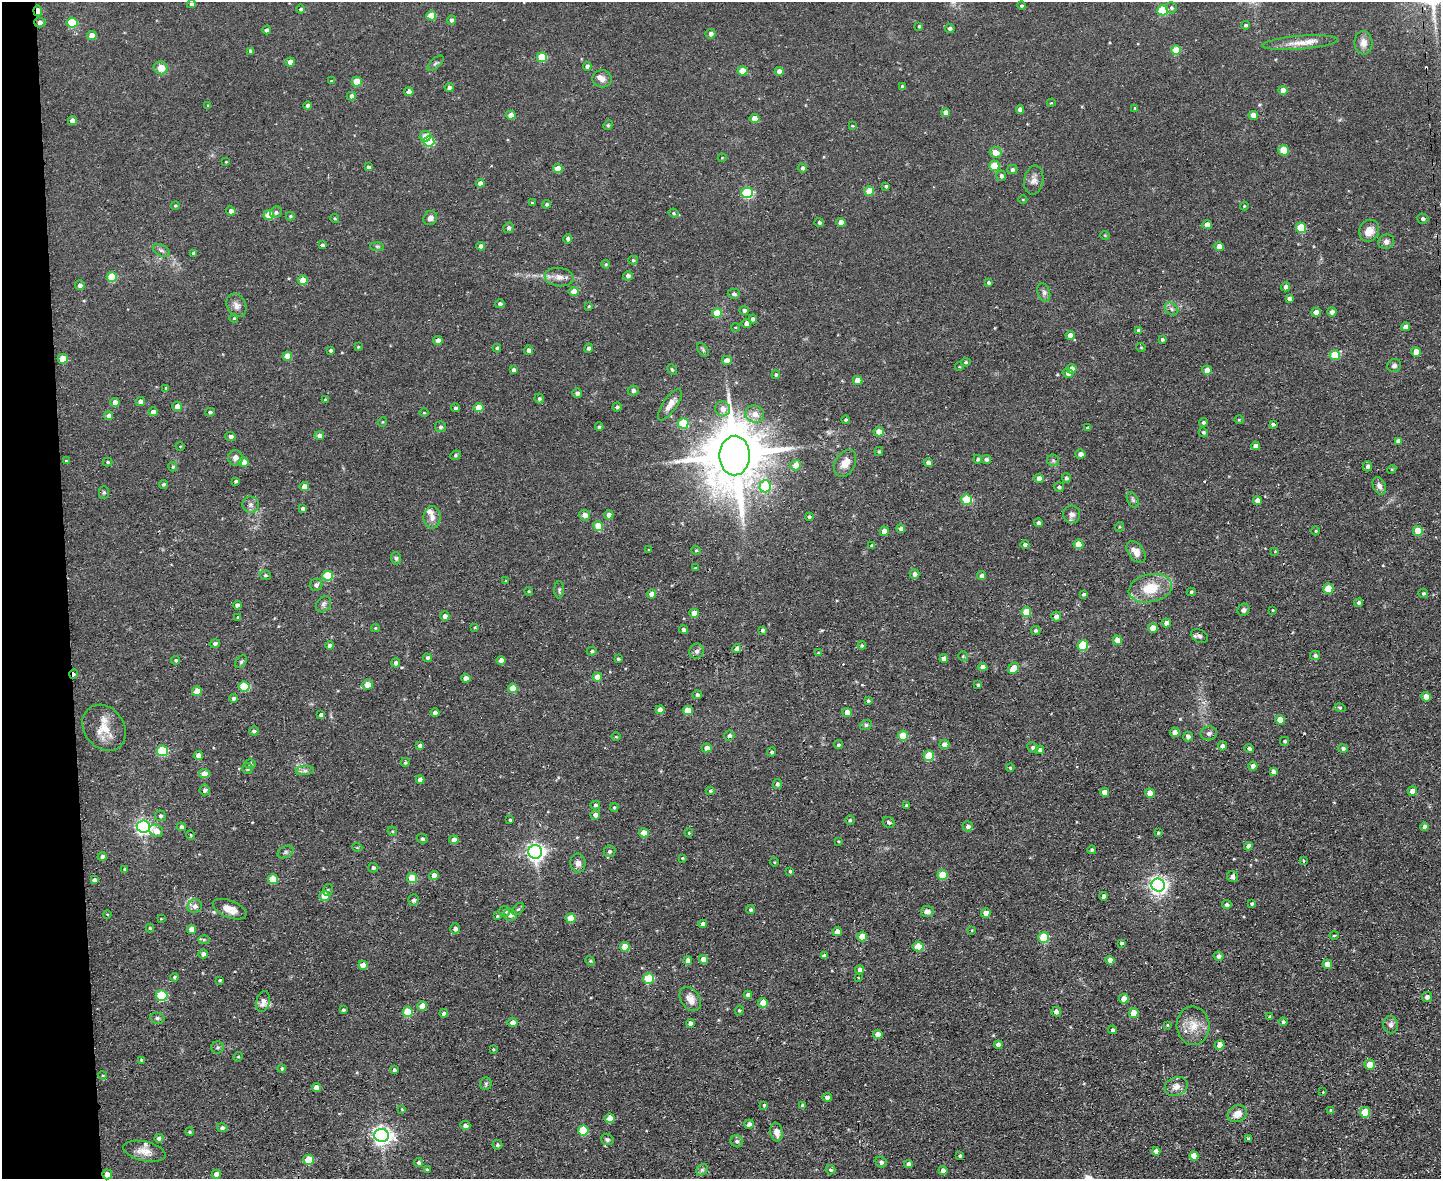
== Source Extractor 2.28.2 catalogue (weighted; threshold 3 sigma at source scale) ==
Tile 4 of 3 x 4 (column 1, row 2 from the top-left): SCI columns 239-1677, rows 2354-3530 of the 4684 x 4706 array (HDU 1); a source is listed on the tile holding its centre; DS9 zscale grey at full resolution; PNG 1443 x 1181 px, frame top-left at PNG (2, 2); each listed source drawn as its Kron ellipse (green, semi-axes under 4 px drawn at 4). Shown black and unused: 5% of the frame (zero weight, under 2 of 3 exposures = <1% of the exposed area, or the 3 px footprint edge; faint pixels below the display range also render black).
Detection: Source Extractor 2.28.2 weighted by HDU 2 'WHT'; one run over the whole footprint, this tile lists its part. Background 0.0728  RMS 0.0067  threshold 0.0301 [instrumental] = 3 sigma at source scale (4.5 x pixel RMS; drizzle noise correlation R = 1.50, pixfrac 1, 0.05/0.05 arcsec/px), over >= 5 px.
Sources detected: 509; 3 cosmic-ray / hot-pixel residue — neither listed nor drawn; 8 inside a brighter listed object's ellipse — not listed separately; the other 498 listed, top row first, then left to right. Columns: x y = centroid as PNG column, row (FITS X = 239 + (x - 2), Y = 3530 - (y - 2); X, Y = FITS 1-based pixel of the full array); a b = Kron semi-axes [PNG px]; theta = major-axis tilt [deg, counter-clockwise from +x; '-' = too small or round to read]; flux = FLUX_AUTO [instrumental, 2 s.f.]
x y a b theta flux
191 4 4 4 - 1.9
1021 6 4 4 - 1.1
1171 8 5 5 - 1.4
301 9 4 4 - 1.3
1163 10 5 5 - 35
38 11 5 4 - 8.2
431 16 5 4 - 15
451 20 5 4 - 2
40 22 6 5 - 2.3
72 23 5 5 - 26
1246 25 4 3 - 1.2
919 26 3 3 - 0.79
950 28 5 4 - 1.7
267 30 4 4 - 1.6
711 34 5 4 - 2.6
92 36 5 4 - 6.7
1300 43 38 7 5 9.6
1363 43 12 9 -88 4.9
1176 50 5 5 - 17
251 51 4 4 - 1.6
542 57 5 5 - 24
290 62 4 4 - 4.9
435 63 10 5 42 1.5
587 66 4 4 - 2.4
161 68 7 6 - 8.7
742 71 5 4 - 13
779 71 4 4 - 4.3
602 79 9 8 - 3.4
331 81 4 2 - 0.46
357 81 5 5 - 13
449 87 4 4 - 2.2
902 87 3 3 - 1.2
1283 90 5 4 - 8.1
409 92 5 4 - 4.4
351 96 5 4 - 3.5
1051 103 4 3 - 0.56
208 105 3 3 - 0.68
308 106 4 4 - 2
1135 108 3 3 - 0.97
1020 109 4 4 - 3.4
946 113 4 4 - 5.8
511 115 5 4 - 6.3
1253 115 5 4 - 5.9
754 118 5 4 - 9.3
72 121 4 4 - 4.7
608 125 5 4 - 0.8
852 126 4 2 - 0.53
425 136 5 5 - 8.2
429 141 5 5 - 34
1284 150 5 5 - 20
995 152 6 5 - 6.7
722 158 4 4 - 0.57
226 162 3 2 - 0.47
994 166 5 5 - 18
368 167 4 4 - 1.7
558 168 5 4 - 11
802 168 4 4 - 1.4
1012 170 5 4 - 1.9
1001 176 5 5 - 1.7
1034 180 14 9 79 4.5
480 183 4 4 - 4.1
886 186 4 3 - 1.2
869 191 5 4 - 13
747 193 6 5 - 58
1023 199 4 3 - 0.53
532 203 3 3 - 0.74
547 204 4 4 - 1.4
175 205 4 4 - 0.85
1244 206 4 4 - 0.66
231 211 5 4 - 2.4
276 212 6 5 - 1.4
674 213 5 4 - 0.93
269 215 5 5 - 17
290 216 4 4 - 0.94
335 218 4 4 - 0.73
430 218 7 6 - 3.1
1423 219 5 5 - 1.6
841 222 5 4 - 7.3
819 223 5 4 - 1.3
1207 225 4 4 - 5.2
509 228 5 5 - 1.8
1301 228 5 5 - 25
1369 231 11 9 64 7.4
1105 235 5 4 - 0.67
568 239 5 4 - 1.9
1386 242 8 7 - 2.6
322 245 4 3 - 1.4
377 246 7 4 -2 1.1
481 246 4 4 - 2.2
1219 247 4 4 - 6
161 250 9 5 -29 1.8
193 253 4 3 - 1.3
633 260 5 4 - 0.93
606 264 4 3 - 0.81
628 276 5 4 - 2.1
112 277 5 5 - 18
559 277 14 9 -7 4.6
303 280 5 4 - 8.3
988 283 4 3 - 1.4
80 285 5 5 - 2
1286 287 4 4 - 2.8
574 292 5 4 - 6.4
1044 292 10 6 -72 2.1
734 294 6 5 - 1.8
1289 299 4 4 - 1.8
500 304 4 4 - 1.9
236 305 12 9 -63 3.8
589 306 4 3 - 0.78
1172 309 7 5 -38 1.8
744 310 5 4 - 2.1
1316 312 5 4 - 4.3
1332 312 5 4 - 2.7
717 313 5 5 - 17
234 318 4 4 - 0.71
753 319 4 4 - 2
746 323 5 4 - 2.6
735 327 4 4 - 0.72
1405 327 4 4 - 4.4
1138 330 4 4 - 1.5
1070 335 4 4 - 5.7
1162 339 3 3 - 1.1
438 340 4 4 - 3.9
358 347 4 3 - 0.69
1141 347 5 3 - 0.56
497 348 4 4 - 1.1
588 348 4 4 - 1.7
330 350 3 3 - 1.2
529 350 4 4 - 2.5
703 350 7 5 -54 1.1
1416 352 5 4 - 7.6
1335 355 5 5 - 20
287 356 5 4 - 7.6
63 359 5 5 - 14
727 360 5 4 - 4.5
966 362 5 4 - 1.1
1394 366 7 6 - 1.9
959 367 4 3 - 0.53
1072 369 5 4 - 5.7
513 370 4 3 - 1.9
672 370 5 3 - 0.76
1207 370 5 4 - 6
1068 373 5 4 - 2.5
776 375 4 4 - 1.2
858 380 5 4 - 9.6
166 388 4 4 - 0.91
633 390 5 5 - 2
577 393 5 4 - 2.4
325 399 4 3 - 0.76
539 399 5 4 - 1.2
115 402 4 4 - 4.4
140 402 5 4 - 3.4
670 405 18 7 56 5.6
177 406 5 5 - 4.9
479 407 5 4 - 12
617 407 5 4 - 1.3
455 408 4 4 - 1.1
722 409 7 7 - 4.1
153 412 5 4 - 3.1
210 412 5 4 - 1.4
424 413 4 3 - 0.59
755 414 9 8 - 5.6
109 416 4 4 - 2.8
845 420 4 4 - 1.1
1239 420 5 3 - 0.57
382 422 5 3 - 0.55
1203 422 4 4 - 1.5
683 423 5 5 - 32
1273 424 4 3 - 1.3
440 427 5 5 - 1.4
599 427 4 4 - 1.2
1088 428 4 3 - 1.6
879 432 5 4 - 7.3
1203 432 5 4 - 1.1
230 436 5 4 - 2
319 436 5 4 - 3.3
1398 441 4 4 - 2.5
180 446 4 3 - 0.49
1255 446 4 4 - 3.3
879 451 4 3 - 0.88
1080 454 5 4 - 3.5
455 455 5 4 - 1.1
735 456 20 15 89 5800
235 458 7 7 - 3.5
978 459 4 4 - 1.6
986 459 5 4 - 1.8
1053 460 6 5 - 1.3
66 461 4 3 - 0.67
107 462 5 4 - 0.97
244 462 5 4 - 7.2
845 463 14 10 61 8.1
928 463 4 4 - 3.5
796 465 5 5 - 8.5
1367 466 5 5 - 1.9
173 467 4 4 - 0.96
1392 469 5 3 - 0.64
1039 478 4 4 - 4.2
1066 478 5 4 - 1.4
236 481 3 3 - 1.3
163 484 5 4 - 0.94
765 486 6 6 - 37
1379 486 9 6 -66 2.9
304 487 5 4 - 7
1059 487 5 5 - 1.1
104 492 6 5 - 1.1
967 500 5 5 - 41
1133 500 8 5 -60 1.4
1257 500 4 4 - 4.4
251 505 8 8 - 2.6
302 508 4 4 - 1.2
1072 514 9 8 - 3.1
585 515 5 5 - 4.2
609 515 4 4 - 3.7
432 517 11 8 -89 4.3
809 517 4 4 - 1.1
1038 523 4 4 - 2.4
598 526 5 4 - 13
1119 527 5 3 - 0.69
901 529 4 3 - 2.6
884 531 4 4 - 5.7
1316 531 4 3 - 0.52
1418 531 5 5 - 9.7
1078 544 5 4 - 11
1025 545 4 4 - 2
872 546 4 4 - 1.4
649 550 4 3 - 0.54
696 550 5 4 - 0.92
1275 551 3 3 - 0.48
1136 552 12 7 -52 5.2
396 558 6 5 - 1.3
695 568 4 4 - 0.64
914 574 5 5 - 2.7
265 575 5 5 - 1.2
328 576 5 5 - 27
982 576 4 4 - 3.2
505 581 3 3 - 0.84
316 585 6 6 - 2.1
1150 588 22 14 12 19
1328 589 5 5 - 13
559 590 8 4 -89 1.2
529 591 4 4 - 0.7
1191 592 4 4 - 1
1423 593 5 4 - 1.1
652 594 4 4 - 5.1
1083 594 4 4 - 1.1
1359 603 4 4 - 1.5
323 604 9 7 52 2
237 605 4 4 - 2.5
1243 610 6 5 - 1.6
1273 610 3 2 - 0.56
1026 612 5 5 - 17
694 613 5 4 - 7.8
445 616 4 4 - 3
1056 616 5 5 - 3.4
238 617 3 3 - 0.74
1166 623 5 4 - 4
475 627 3 3 - 0.68
375 628 4 4 - 0.64
1153 628 5 4 - 9.1
683 629 4 4 - 2.1
762 630 4 3 - 1.3
1036 630 5 4 - 1.3
1200 636 9 6 -30 2.2
1117 640 5 4 - 5.9
215 643 5 4 - 1.8
862 645 4 3 - 1.4
330 646 4 4 - 3.3
1083 646 5 5 - 31
737 649 4 4 - 4.4
592 651 5 4 - 0.98
697 651 8 7 - 2.1
819 652 4 3 - 0.97
1315 655 5 4 - 1.6
963 656 5 5 - 0.81
427 658 4 4 - 1.4
618 659 3 3 - 1.1
944 659 4 4 - 3.6
176 660 4 3 - 0.95
501 660 4 4 - 3.9
241 662 7 5 54 1.1
396 663 4 4 - 1.9
983 667 4 4 - 5.3
1014 668 6 5 - 11
74 674 5 4 - 2
597 677 4 4 - 5.4
466 678 4 4 - 4.4
368 685 5 5 - 9.1
978 685 4 3 - 0.98
244 687 5 5 - 32
513 688 5 4 - 11
197 691 5 5 - 9.3
697 695 5 4 - 1.6
1426 697 5 4 - 7.5
233 698 4 4 - 1.4
868 701 3 3 - 0.99
1340 708 5 4 - 0.97
660 710 4 4 - 4.5
688 710 5 4 - 14
847 712 5 4 - 6.2
435 713 4 4 - 4.3
321 715 4 4 - 2.3
1280 720 5 4 - 8.9
866 725 6 5 - 1.3
104 728 25 20 -53 14
254 731 4 4 - 1.5
1175 732 4 4 - 5.3
1209 733 8 7 - 2.1
729 735 5 5 - 2.1
903 736 5 5 - 18
1188 736 5 4 - 2.6
616 737 5 3 - 0.55
1284 741 4 4 - 1.2
944 744 5 5 - 4.2
838 745 4 4 - 1.3
420 746 4 4 - 3.2
1222 746 4 4 - 2.3
1033 747 6 5 - 1.7
707 748 5 4 - 4.4
1343 748 5 4 - 1.7
1249 749 5 4 - 1.4
1040 750 4 4 - 1.7
162 751 5 5 - 43
772 752 4 4 - 1.2
198 755 4 4 - 4.9
929 756 5 5 - 28
405 762 4 3 - 0.93
250 764 6 5 - 1
1253 766 4 4 - 3.4
1010 768 4 4 - 1.1
247 769 5 5 - 1.4
305 771 9 4 8 1.7
1273 772 4 4 - 2.5
204 774 5 4 - 6.5
420 780 4 4 - 3.7
777 784 5 4 - 1.5
205 790 5 5 - 1.7
710 791 4 4 - 0.94
1412 791 5 4 - 5.6
1104 792 4 4 - 5
1150 793 5 4 - 7.3
595 805 5 4 - 1.2
906 805 3 3 - 0.78
614 807 4 4 - 0.71
595 815 5 4 - 3.4
160 816 5 5 - 1.5
510 820 3 3 - 1
850 820 4 4 - 0.98
889 822 6 5 - 1.5
143 826 6 6 - 200
968 826 5 5 - 2.3
181 827 4 4 - 1.7
1425 827 4 4 - 2.3
156 831 7 6 - 5.6
392 831 5 4 - 0.78
644 833 5 4 - 11
689 833 4 4 - 0.79
1158 833 3 3 - 0.77
191 835 5 4 - 0.65
422 839 5 4 - 1.4
454 840 4 4 - 4.9
838 841 4 3 - 0.61
1248 846 4 4 - 2.2
357 847 5 3 - 0.49
1092 850 4 4 - 1.1
609 851 6 5 - 1.4
286 852 8 5 27 1.4
535 852 7 7 - 290
102 857 4 4 - 2.5
682 858 3 3 - 0.59
1303 860 3 3 - 2.4
774 862 4 4 - 0.64
578 863 9 7 -87 3.2
373 868 5 4 - 1.6
125 869 3 2 - 0.71
790 871 3 3 - 0.88
943 875 5 5 - 21
434 876 4 4 - 4.9
1233 877 6 5 - 2.5
412 878 5 5 - 19
273 879 5 5 - 20
94 880 4 3 - 1.7
1158 885 7 6 - 300
328 890 6 4 78 1.1
324 896 5 5 - 12
1104 896 4 4 - 2.5
413 900 6 5 - 1.8
1252 904 4 4 - 1.4
1227 905 5 4 - 1.6
195 906 7 6 - 3.8
230 909 18 8 -22 7.4
518 909 7 4 43 1.1
751 909 4 4 - 1.3
505 911 5 5 - 1.3
927 911 6 5 - 3.6
986 913 5 4 - 5
107 914 4 2 - 0.54
510 915 6 6 - 3.3
497 916 3 3 - 0.57
571 918 5 4 - 15
161 919 4 3 - 0.5
703 924 4 4 - 3.3
150 928 4 4 - 0.75
191 929 4 4 - 6.3
455 929 5 5 - 2.4
972 930 3 2 - 0.44
837 932 4 4 - 4.3
1334 935 5 3 - 0.61
862 937 5 4 - 12
1044 937 5 5 - 29
204 940 6 4 0 0.85
1122 943 4 3 - 1.5
918 946 5 5 - 16
625 947 5 5 - 15
203 954 5 4 - 2.4
824 956 4 3 - 1.8
1219 956 5 4 - 2.3
703 959 4 4 - 6.7
688 960 4 4 - 4.3
1110 960 4 4 - 4.4
590 961 5 4 - 0.77
1327 964 5 4 - 6.5
363 965 4 4 - 7.3
860 970 5 4 - 3.9
174 977 4 3 - 0.81
858 977 2 2 - 0.76
649 979 5 5 - 31
220 980 3 3 - 0.69
748 995 4 4 - 2.5
162 996 6 5 - 42
1427 997 5 5 - 2.7
690 999 13 9 -56 6.5
1124 999 5 4 - 9.1
263 1002 11 6 76 3.5
763 1003 5 4 - 10
422 1006 5 4 - 8.6
343 1010 3 3 - 0.97
739 1010 5 4 - 0.79
408 1012 5 5 - 24
1056 1012 5 4 - 4.5
444 1013 4 4 - 2.4
1134 1013 5 5 - 12
1270 1017 4 3 - 1.1
157 1018 7 5 -13 1.4
512 1022 5 5 - 4.4
1283 1022 4 4 - 1.4
690 1023 4 4 - 2.3
1167 1025 4 3 - 0.6
1390 1025 8 7 - 2.6
1193 1026 19 16 -86 11
1113 1030 4 3 - 1.6
878 1034 5 4 - 5.8
998 1045 4 4 - 3.5
1220 1045 5 4 - 8
218 1047 6 6 - 1.3
493 1049 3 3 - 0.66
238 1057 5 4 - 0.81
141 1060 3 3 - 0.54
1370 1065 5 5 - 9.9
282 1068 4 4 - 1.1
394 1070 4 4 - 1.3
103 1075 4 3 - 0.67
486 1084 6 5 - 1.3
316 1087 4 4 - 5.6
1176 1087 12 9 24 5.1
1323 1092 3 2 - 0.86
827 1097 5 4 - 3
764 1105 4 4 - 0.7
803 1105 4 3 - 1.5
402 1109 4 4 - 0.59
1331 1111 4 4 - 2.1
1365 1112 5 5 - 17
1237 1114 10 8 26 6.9
610 1118 5 5 - 11
749 1124 5 4 - 2.9
465 1125 5 4 - 2.8
222 1128 5 4 - 2
583 1130 5 5 - 26
190 1132 4 4 - 0.99
777 1132 9 6 -79 5
382 1135 7 6 - 330
159 1138 4 4 - 2.1
1249 1138 3 3 - 2
607 1139 6 5 - 1.6
737 1141 6 6 - 1.8
497 1145 5 5 - 1.3
144 1151 22 9 -12 7
1156 1151 4 4 - 3.4
960 1156 3 3 - 1
1194 1156 5 4 - 8.1
308 1160 5 5 - 20
881 1162 6 5 - 1.4
419 1163 5 4 - 1.2
909 1164 4 4 - 3.1
427 1170 3 3 - 0.89
702 1170 6 5 - 1.5
830 1170 5 4 - 1.3
943 1171 4 4 - 3.1
107 1174 5 5 - 5.7
216 1174 5 4 - 5
Overlapping masked pixels (flux is a lower limit): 3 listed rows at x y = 38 11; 735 456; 74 674